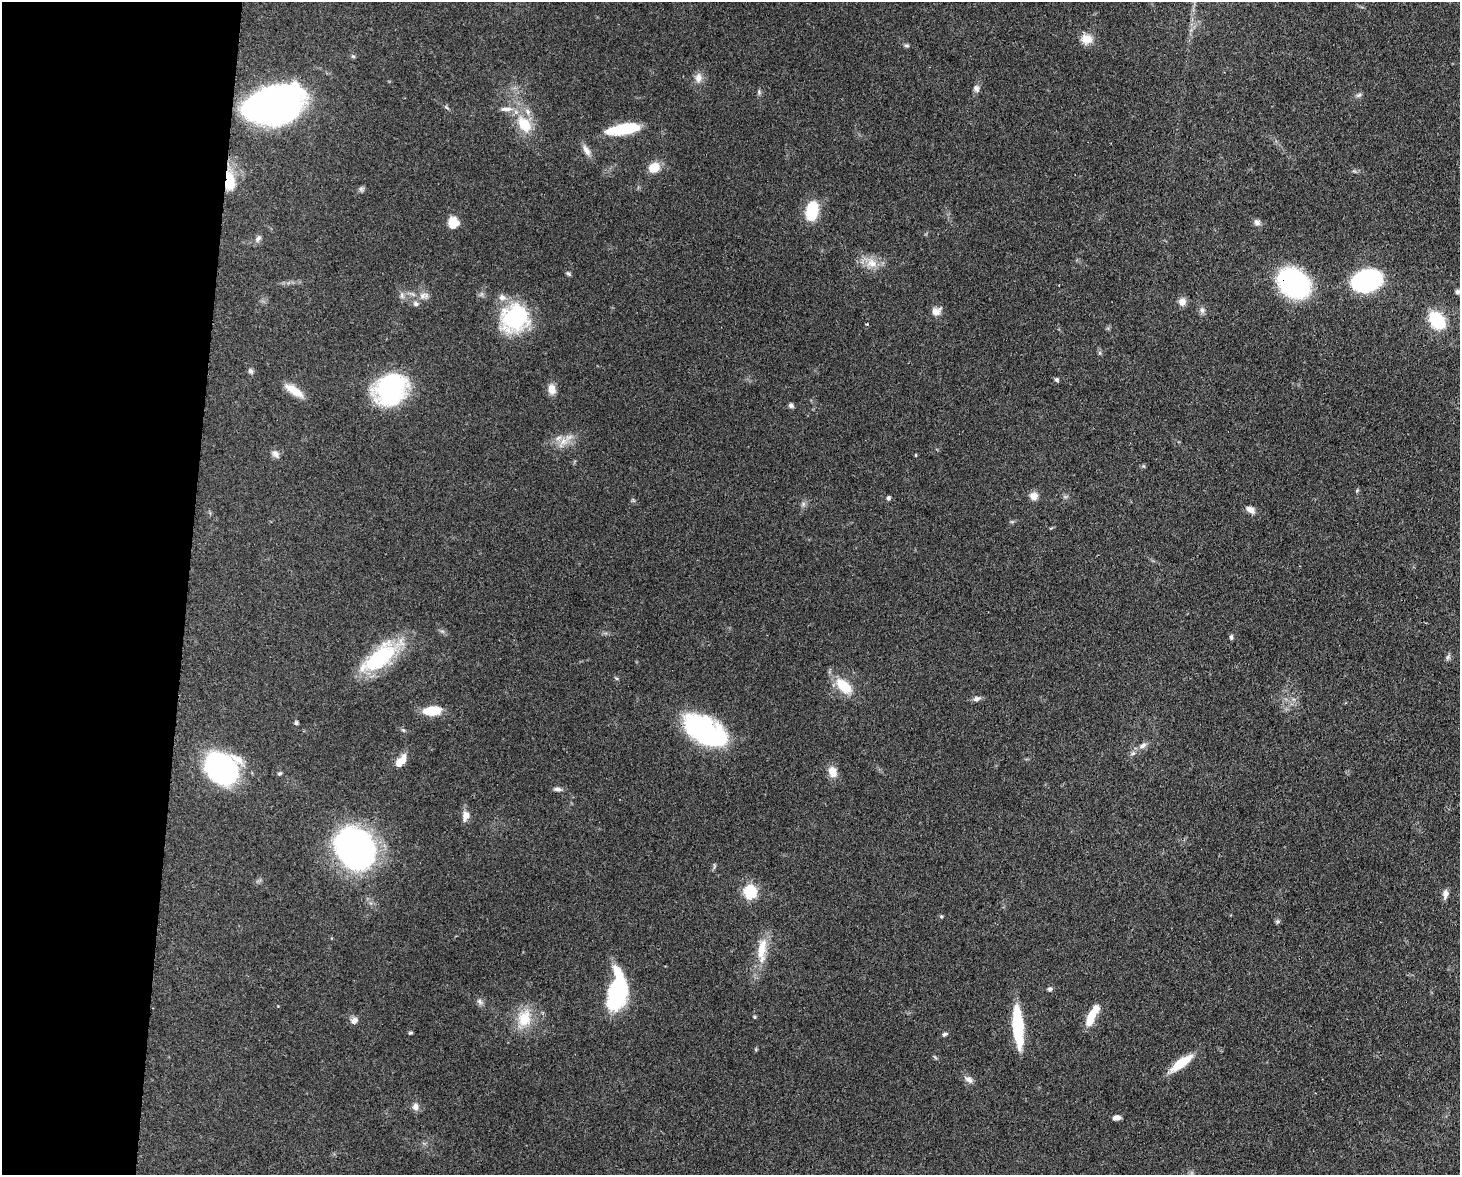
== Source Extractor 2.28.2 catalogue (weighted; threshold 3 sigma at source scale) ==
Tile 4 of 3 x 4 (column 1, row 2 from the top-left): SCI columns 302-1759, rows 2422-3594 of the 4863 x 4839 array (HDU 1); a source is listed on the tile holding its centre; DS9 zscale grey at full resolution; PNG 1462 x 1177 px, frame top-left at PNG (2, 2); no overlay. Shown black and unused: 13% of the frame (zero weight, under 3 of 4 exposures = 9% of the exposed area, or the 3 px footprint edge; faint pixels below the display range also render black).
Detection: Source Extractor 2.28.2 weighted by HDU 2 'WHT'; one run over the whole footprint, this tile lists its part. Background 0.0929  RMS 0.0046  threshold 0.0207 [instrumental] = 3 sigma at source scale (4.5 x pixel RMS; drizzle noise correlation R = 1.50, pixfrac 1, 0.05/0.05 arcsec/px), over >= 5 px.
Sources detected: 91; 2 inside a brighter object's white glare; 1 cosmic-ray / hot-pixel residue — not listed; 5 inside a brighter listed object's ellipse — not listed separately; the other 83 listed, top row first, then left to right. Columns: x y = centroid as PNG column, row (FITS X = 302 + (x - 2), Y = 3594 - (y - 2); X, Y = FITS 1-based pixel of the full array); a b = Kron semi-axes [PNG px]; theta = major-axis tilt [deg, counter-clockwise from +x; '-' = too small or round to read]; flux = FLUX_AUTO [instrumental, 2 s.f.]
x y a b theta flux
1087 39 15 13 -8 5.2
906 45 6 6 - 0.85
353 56 5 5 - 0.7
698 78 14 10 86 3.3
976 88 10 7 -64 1.6
759 92 7 4 -48 0.76
1359 95 8 5 25 1
274 105 49 30 17 210
506 109 19 6 1 3.2
524 124 25 16 -56 13
623 129 33 10 9 22
586 150 17 7 -61 3
654 168 10 9 - 8.5
230 181 25 12 -88 12
361 189 8 5 -36 1
812 210 14 9 78 26
453 222 14 12 87 5.6
1257 222 9 8 - 1.7
258 238 10 6 47 1.6
872 263 14 13 - 5.9
568 274 8 4 -35 0.77
1367 280 21 14 20 110
1294 283 23 18 -38 93
1457 292 6 6 - 1.2
402 295 10 4 90 1.3
422 296 10 8 43 2.6
1182 302 9 9 - 3.2
416 304 8 6 -26 1.4
1202 310 9 6 -76 1.5
936 311 13 10 30 3.2
515 318 34 31 53 36
1437 320 19 12 -52 22
251 371 8 6 -50 1.1
1056 380 6 5 - 0.91
391 389 27 24 55 74
552 389 13 9 -82 3.8
294 390 24 8 -33 7.2
791 405 6 6 - 1.2
563 441 11 9 46 4.1
275 454 11 8 -47 2.1
915 455 4 3 - 0.42
1033 496 10 10 - 3.1
888 498 5 4 - 1.3
803 504 7 4 72 1
1250 509 12 7 -34 2.5
1231 637 6 4 84 1
1448 657 8 4 71 0.96
379 658 47 20 39 38
843 686 19 11 -41 13
977 699 10 6 15 1.7
432 711 19 10 6 11
296 723 6 4 75 0.76
403 730 6 4 -18 0.63
705 731 47 24 -32 67
1142 746 11 6 30 2.2
1133 753 7 4 19 0.82
399 764 16 8 65 4.7
221 768 33 24 -44 79
832 772 14 10 -69 4.8
280 773 5 4 - 0.77
557 789 11 5 -4 1.5
465 816 14 9 72 2.9
355 849 38 30 -53 150
714 866 8 4 90 0.71
750 892 6 6 - 65
1445 894 11 7 84 2.4
941 916 5 4 - 0.58
1277 922 6 4 71 0.71
762 950 37 11 84 11
1050 989 6 6 - 1.1
616 999 31 23 79 28
480 1002 9 6 -61 1.4
754 1017 4 4 - 0.48
1091 1017 20 9 68 7.8
524 1018 25 18 74 12
354 1020 9 8 - 2.2
1018 1026 35 8 -86 35
410 1033 6 4 18 0.59
944 1034 6 5 - 0.9
1181 1063 27 9 37 11
969 1079 12 8 -36 2.1
415 1107 8 8 - 2.5
1117 1118 8 5 6 2.2
Overlapping masked pixels (flux is a lower limit): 2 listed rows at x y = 230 181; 1294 283